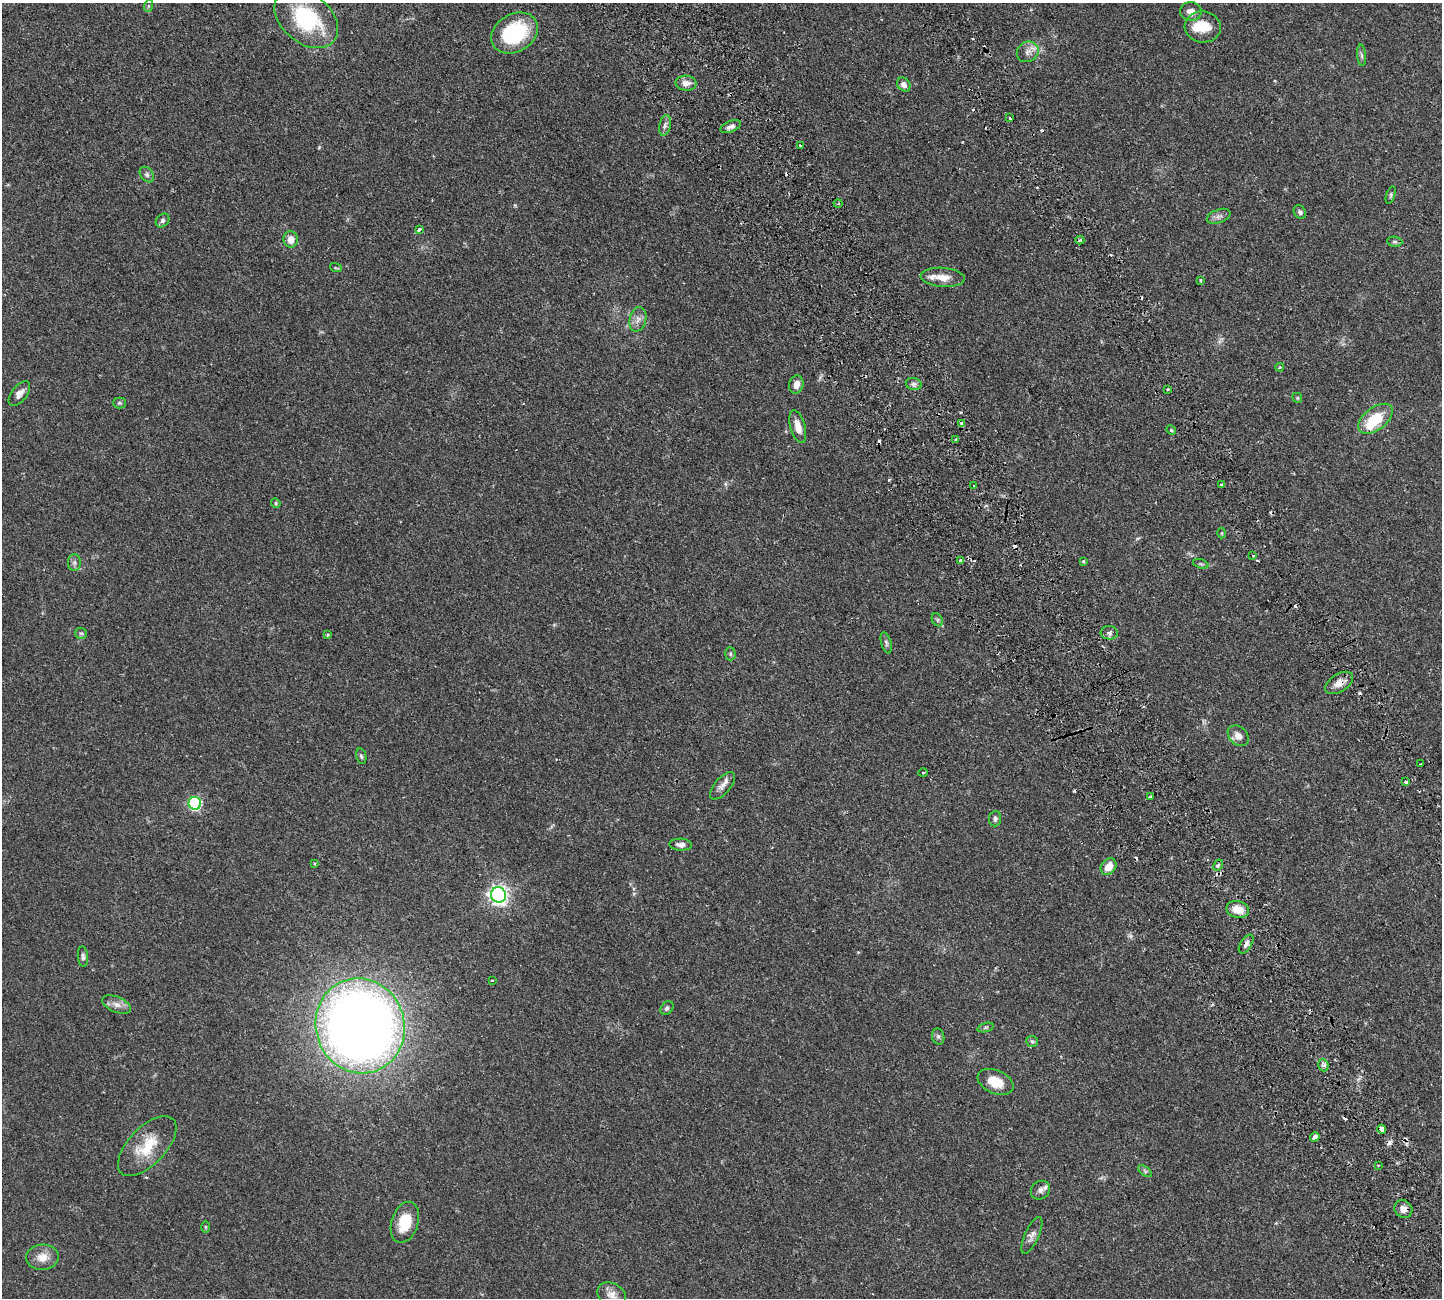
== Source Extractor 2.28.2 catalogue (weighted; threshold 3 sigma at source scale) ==
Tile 6 of 4 x 4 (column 2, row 2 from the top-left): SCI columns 1669-3108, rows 2937-4232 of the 6326 x 6317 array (HDU 1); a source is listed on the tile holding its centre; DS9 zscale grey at full resolution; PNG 1444 x 1300 px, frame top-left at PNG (2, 3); each listed source drawn as its Kron ellipse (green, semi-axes under 4 px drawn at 4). Shown black and unused: <1% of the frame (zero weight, under 2 of 3 exposures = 12% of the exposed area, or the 3 px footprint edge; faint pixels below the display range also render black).
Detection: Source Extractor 2.28.2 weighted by HDU 2 'WHT'; one run over the whole footprint, this tile lists its part. Background 0.0536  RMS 0.0052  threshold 0.0233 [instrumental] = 3 sigma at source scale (4.5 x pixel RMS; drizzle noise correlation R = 1.50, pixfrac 1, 0.05/0.05 arcsec/px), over >= 5 px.
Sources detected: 115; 1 too faint to see at this stretch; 18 cosmic-ray / hot-pixel residue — neither listed nor drawn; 3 inside a brighter listed object's ellipse — not listed separately; the other 93 listed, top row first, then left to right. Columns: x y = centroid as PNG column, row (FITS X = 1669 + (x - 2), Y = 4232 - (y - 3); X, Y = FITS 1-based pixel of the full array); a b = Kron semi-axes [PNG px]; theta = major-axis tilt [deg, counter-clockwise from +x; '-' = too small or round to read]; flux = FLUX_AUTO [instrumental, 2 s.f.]
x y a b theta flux
148 6 6 4 71 0.63
1191 12 11 9 -2 2.8
306 19 36 24 -39 39
1203 27 18 15 -6 10
514 33 25 18 30 36
1028 52 11 10 - 3.2
1361 55 11 4 -85 1.3
686 83 10 7 -2 3.1
904 85 7 6 - 2.3
1010 118 4 2 - 0.44
665 125 10 5 77 1.6
731 126 11 5 22 2.1
800 146 3 2 - 0.55
147 175 9 6 -50 1.4
1391 195 9 4 72 0.88
838 204 4 3 - 0.62
1300 212 7 5 -48 1.5
1219 216 12 6 20 2
162 220 8 6 47 1.2
419 229 4 3 - 1.4
291 239 8 7 - 4.3
1080 240 4 3 - 1
1395 242 8 5 -5 0.99
336 268 6 3 -18 0.59
943 277 22 9 -4 5.5
1201 280 4 3 - 0.46
638 319 12 8 77 2.9
1280 367 4 3 - 0.84
796 384 9 7 76 3.3
914 384 8 6 -16 1.4
1168 389 3 2 - 0.53
19 393 14 8 51 3
1297 398 5 4 - 0.61
119 403 6 5 - 0.94
1375 419 20 11 37 16
962 423 4 3 - 2
798 426 17 7 -75 5.1
1171 430 5 4 - 0.66
956 439 3 2 - 0.6
1221 485 3 3 - 2.4
974 486 3 2 - 0.9
276 503 5 4 - 0.59
1222 533 5 3 - 0.44
1253 556 3 2 - 0.51
961 561 4 3 - 3.5
1083 561 3 3 - 0.52
74 563 8 6 -90 1.5
1201 564 8 4 -18 0.84
937 620 7 5 -61 1
81 633 6 5 - 0.9
1109 633 8 6 -4 1.7
328 635 3 3 - 0.66
886 643 11 5 -73 1.2
730 654 7 5 -88 0.87
1339 683 15 9 33 4
1238 736 12 9 -43 3.4
361 756 8 5 -78 0.93
1421 764 3 2 - 0.85
923 773 4 3 - 0.54
1405 782 3 3 - 2.9
722 786 17 8 49 3.1
1150 797 3 2 - 0.87
195 803 6 6 - 67
995 819 8 6 85 1.2
681 845 11 6 -4 2.4
315 863 4 3 - 0.54
1218 865 6 4 62 0.79
1108 867 9 7 51 4.9
498 895 8 7 - 220
1238 910 11 8 -12 7.7
1246 944 11 5 57 1.8
83 957 10 5 -85 1.3
492 980 3 3 - 0.81
116 1004 15 7 -23 3.3
667 1008 7 5 46 1.1
360 1026 48 44 -73 610
986 1027 8 3 19 0.82
938 1036 8 6 -75 1.2
1032 1041 6 5 - 0.92
1323 1065 6 5 - 1.8
995 1082 19 11 -23 9.8
1382 1129 4 4 - 3.4
1315 1137 5 4 - 5.2
147 1146 37 18 46 16
1378 1165 2 2 - 0.49
1145 1171 8 4 -37 0.98
1040 1190 10 9 - 2.3
1403 1209 9 8 - 3.3
405 1222 21 13 72 14
205 1227 6 4 -89 0.55
1032 1235 20 7 65 3
42 1257 16 12 4 5.6
612 1295 15 11 -28 4.1
Overlapping masked pixels (flux is a lower limit): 4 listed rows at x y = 1339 683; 1246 944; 1382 1129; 1403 1209